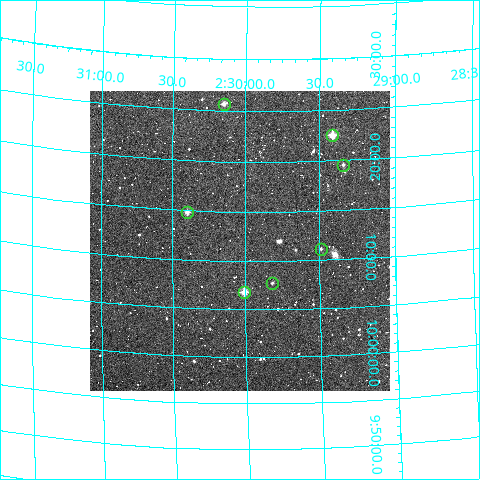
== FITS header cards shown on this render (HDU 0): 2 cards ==
NAXIS1  =                  300
NAXIS2  =                  300

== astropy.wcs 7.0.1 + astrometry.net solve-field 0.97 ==
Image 300 x 300 px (HDU 0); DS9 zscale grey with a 90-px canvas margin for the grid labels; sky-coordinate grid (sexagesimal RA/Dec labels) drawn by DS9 from the SOLVED WCS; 7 Tycho-2 reference stars matched to detected sources circled (green)
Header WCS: RA---TAN/DEC--TAN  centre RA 02:30:02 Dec +10:12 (37.51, +10.20 deg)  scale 6 arcsec/px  FOV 30.0' x 30.0'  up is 0 deg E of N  parity normal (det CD < 0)
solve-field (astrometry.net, Tycho-2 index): VERIFIED the header's WCS against the Tycho-2 star catalogue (verified at 2 index scales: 7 matches each, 0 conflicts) and refined it, rather than solving blind
Solved WCS: RA---TAN-SIP/DEC--TAN-SIP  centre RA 02:30:02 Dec +10:12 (37.51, +10.20 deg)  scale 6.04 x 6.12 arcsec/px (non-square pixels)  FOV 30.2' x 30.6'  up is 0 deg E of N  parity normal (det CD < 0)
The solver's refit moves the header's centre by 5.6 arcsec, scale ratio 1.006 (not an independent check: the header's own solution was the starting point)
Tycho-2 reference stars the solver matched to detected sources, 7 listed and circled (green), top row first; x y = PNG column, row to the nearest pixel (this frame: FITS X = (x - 90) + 1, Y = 300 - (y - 91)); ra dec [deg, ICRS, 3 dp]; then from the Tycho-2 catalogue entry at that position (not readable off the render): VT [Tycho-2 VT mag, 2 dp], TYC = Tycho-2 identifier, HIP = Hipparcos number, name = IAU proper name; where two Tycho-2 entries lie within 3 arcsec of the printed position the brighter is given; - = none
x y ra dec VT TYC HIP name
224 104 37.537 +10.428 10.37 635-684-1 - -
332 135 37.353 +10.376 9.39 635-878-1 - -
343 165 37.335 +10.326 11.36 635-783-1 - -
187 212 37.599 +10.247 10.50 635-1026-1 - -
321 249 37.372 +10.186 12.67 635-831-1 - -
272 283 37.455 +10.129 11.80 635-850-1 - -
244 292 37.502 +10.114 9.17 635-865-1 - -